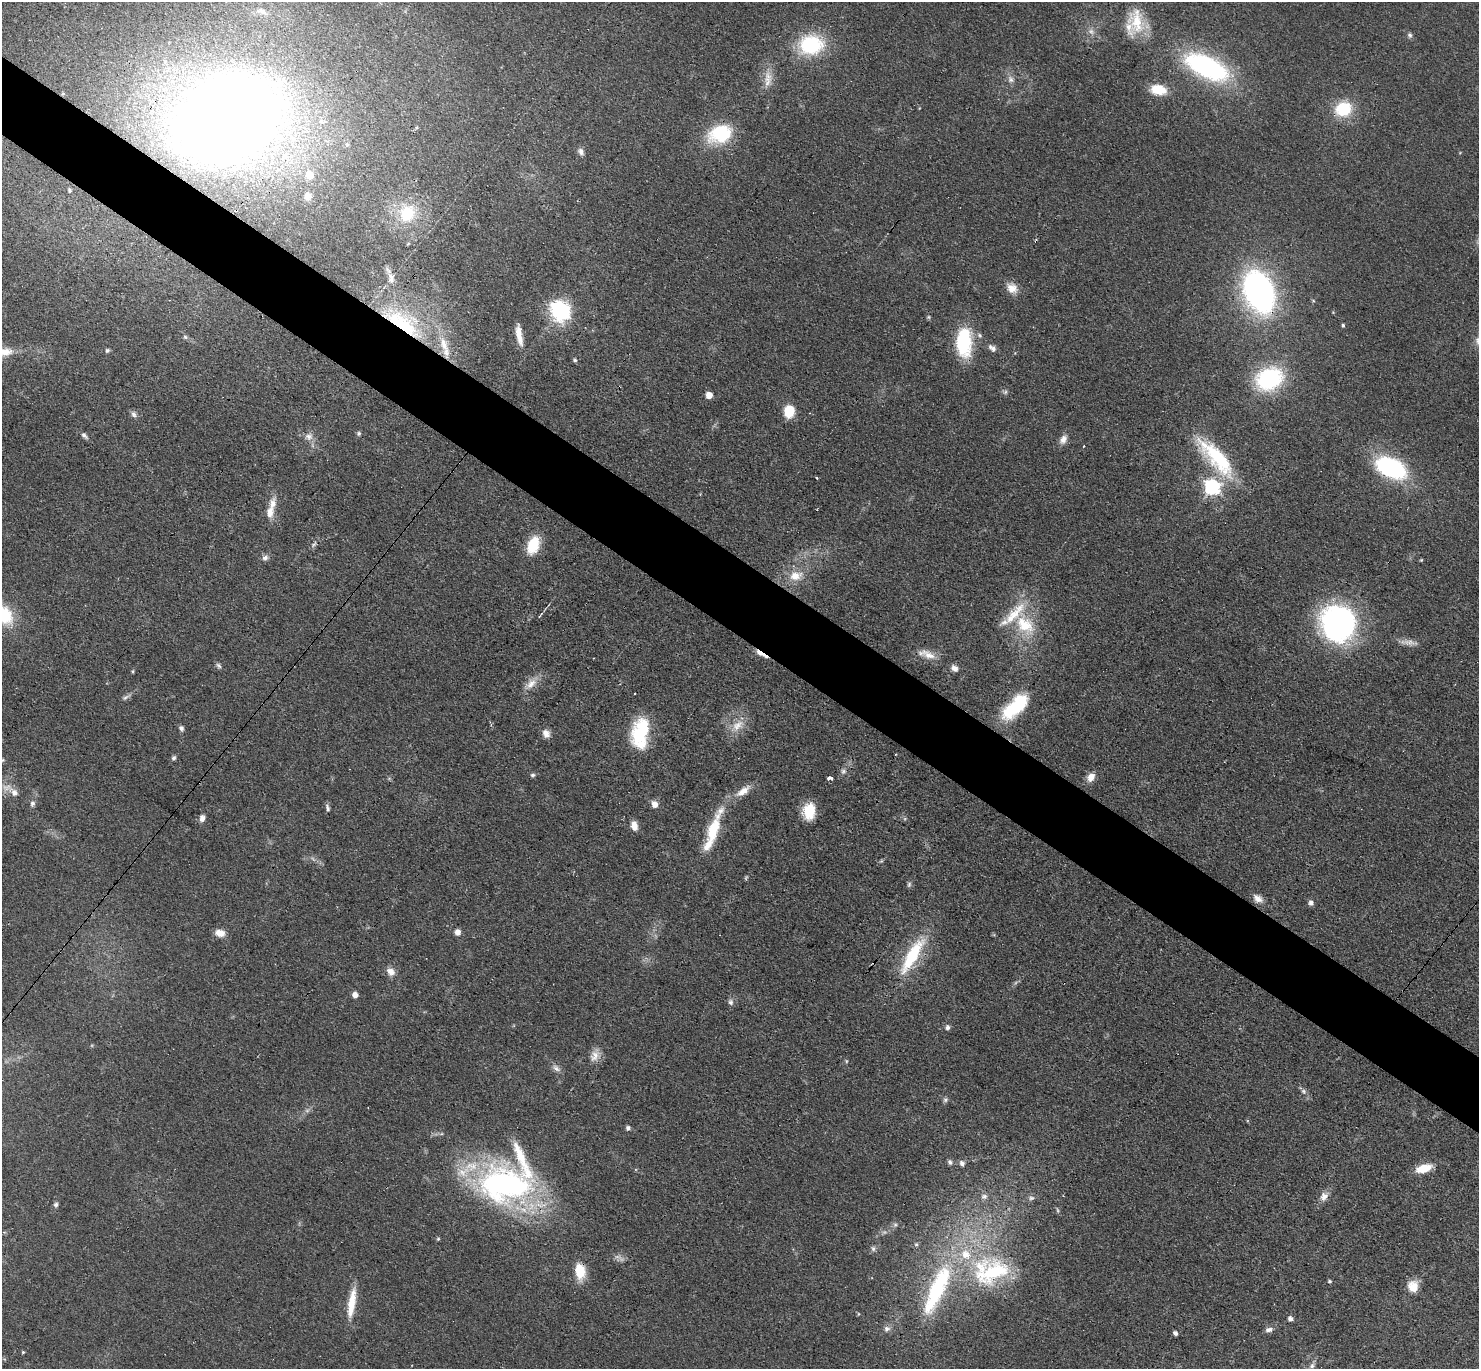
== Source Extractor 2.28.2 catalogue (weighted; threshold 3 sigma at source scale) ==
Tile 11 of 4 x 4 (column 3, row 3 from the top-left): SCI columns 3085-4561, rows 1665-3031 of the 6088 x 6079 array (HDU 1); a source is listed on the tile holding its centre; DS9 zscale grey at full resolution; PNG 1481 x 1371 px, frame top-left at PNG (2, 2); no overlay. Shown black and unused: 6% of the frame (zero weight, under 3 of 4 exposures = <1% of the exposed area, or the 3 px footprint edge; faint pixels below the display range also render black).
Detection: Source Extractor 2.28.2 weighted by HDU 2 'WHT'; one run over the whole footprint, this tile lists its part. Background 0.0606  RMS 0.0057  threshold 0.0255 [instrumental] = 3 sigma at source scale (4.5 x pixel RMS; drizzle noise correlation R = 1.50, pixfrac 1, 0.05/0.05 arcsec/px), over >= 5 px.
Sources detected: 147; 6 too faint to see at this stretch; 1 inside a brighter object's white glare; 5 cosmic-ray / hot-pixel residue — not listed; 9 inside a brighter listed object's ellipse — not listed separately; the other 126 listed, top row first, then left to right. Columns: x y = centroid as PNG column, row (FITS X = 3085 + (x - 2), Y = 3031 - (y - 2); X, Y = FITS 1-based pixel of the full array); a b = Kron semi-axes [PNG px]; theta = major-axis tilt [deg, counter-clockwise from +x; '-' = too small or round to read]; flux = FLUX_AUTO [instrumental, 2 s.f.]
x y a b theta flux
262 11 18 7 -28 4
1137 21 36 19 -90 20
1410 35 8 6 -77 1.4
811 45 27 20 4 43
1207 67 39 18 -25 110
1011 79 10 8 -72 3
767 81 26 11 89 8.1
1158 90 15 9 -10 16
1343 109 15 13 22 27
230 117 102 76 25 820
720 134 28 20 19 33
347 144 6 5 - 1.2
581 152 10 7 -53 2.4
310 175 7 6 - 7.3
69 190 6 5 - 1.1
308 196 9 9 - 3.1
236 210 4 3 - 0.58
407 213 26 23 75 25
391 278 16 10 85 6
1012 288 14 12 -34 6.3
1259 292 32 23 -71 200
560 311 8 7 - 260
1333 312 4 4 - 0.46
928 317 5 5 - 0.79
403 323 69 27 -34 82
1343 325 4 4 - 0.86
519 335 25 7 -81 6.9
185 337 6 6 - 1.1
964 342 35 18 89 37
992 348 12 7 -37 2.5
107 351 5 5 - 1.1
575 360 5 4 - 1.1
1269 379 22 17 25 70
1005 392 7 4 45 1.1
709 395 6 5 - 5.2
789 411 10 9 - 16
134 414 10 7 -57 2
359 433 6 5 - 1.1
84 435 10 5 -49 1.8
309 437 12 10 12 3.7
1063 439 13 9 58 3.9
1216 458 60 20 -48 46
1391 468 27 16 -24 81
817 478 3 2 - 0.82
1212 487 7 7 - 150
270 512 15 9 82 5.9
314 544 11 4 50 1.4
533 545 22 13 68 16
265 558 9 6 21 2.2
1421 560 4 3 - 0.51
795 576 17 13 7 9.5
4 615 22 17 -53 27
540 615 11 2 55 0.9
1337 623 33 31 -76 150
1025 625 33 22 -45 27
1409 642 26 7 -7 4.2
761 654 18 4 -32 6.6
929 655 23 10 -27 7
219 665 10 4 -45 1.4
954 668 9 7 -44 2.9
133 671 5 3 - 0.66
531 684 21 10 41 6.7
634 693 3 2 - 0.94
126 697 14 5 30 1.9
1018 704 36 17 55 30
737 726 22 13 42 9.3
181 728 7 5 -58 1.6
640 733 32 17 81 37
546 734 10 8 -61 4.1
174 758 6 5 - 1.3
2 760 6 5 - 0.83
843 771 8 6 55 1.7
533 775 6 5 - 1.1
1091 777 10 8 58 5
830 778 4 3 - 25
743 791 23 10 32 7.3
14 793 10 8 -60 3.4
32 803 8 6 66 1.8
654 804 8 7 - 3.8
327 808 10 4 -78 1.5
809 811 18 13 88 15
202 818 7 6 - 2.9
634 826 10 7 -76 4.4
713 830 50 13 71 24
881 861 6 4 43 0.73
909 884 7 5 74 1.2
1258 899 12 9 -34 4.2
1311 903 6 6 - 2
458 932 6 6 - 3.5
220 933 12 9 -10 5
912 955 52 14 59 34
391 972 11 9 -38 4.2
355 995 5 5 - 3.6
730 1002 9 7 -68 1.9
947 1027 6 5 - 1.7
595 1055 19 11 66 5.6
846 1061 6 4 -90 0.66
556 1068 14 6 -34 2.7
1303 1091 8 6 -35 1.7
945 1100 7 6 - 1.3
628 1128 5 5 - 1.6
950 1162 7 6 - 1.6
962 1163 8 6 -54 1.9
1424 1168 17 8 17 11
504 1185 64 42 -15 180
984 1196 8 7 - 2
1324 1196 12 9 56 4.1
1031 1198 8 6 14 1.6
56 1204 6 5 - 1.4
895 1224 6 5 - 1.1
438 1239 5 4 - 0.71
916 1244 5 4 - 0.77
873 1249 8 6 -88 1.4
580 1271 17 10 -82 15
991 1271 56 36 7 73
1329 1281 5 4 - 0.8
1413 1286 14 12 -83 7.6
936 1290 74 20 66 73
352 1303 40 9 81 13
858 1314 5 3 - 0.52
1290 1319 5 4 - 2.7
887 1329 9 8 - 2.6
1269 1330 10 6 12 2.4
1175 1333 4 4 - 1.9
23 1352 4 4 - 0.65
1312 1366 11 6 61 2.6
Overlapping masked pixels (flux is a lower limit): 8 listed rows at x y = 230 117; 236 210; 1259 292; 403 323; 964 342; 761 654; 504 1185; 580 1271
Isophote crosses this tile's border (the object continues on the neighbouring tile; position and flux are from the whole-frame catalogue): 3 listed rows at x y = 4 615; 2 760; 1312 1366